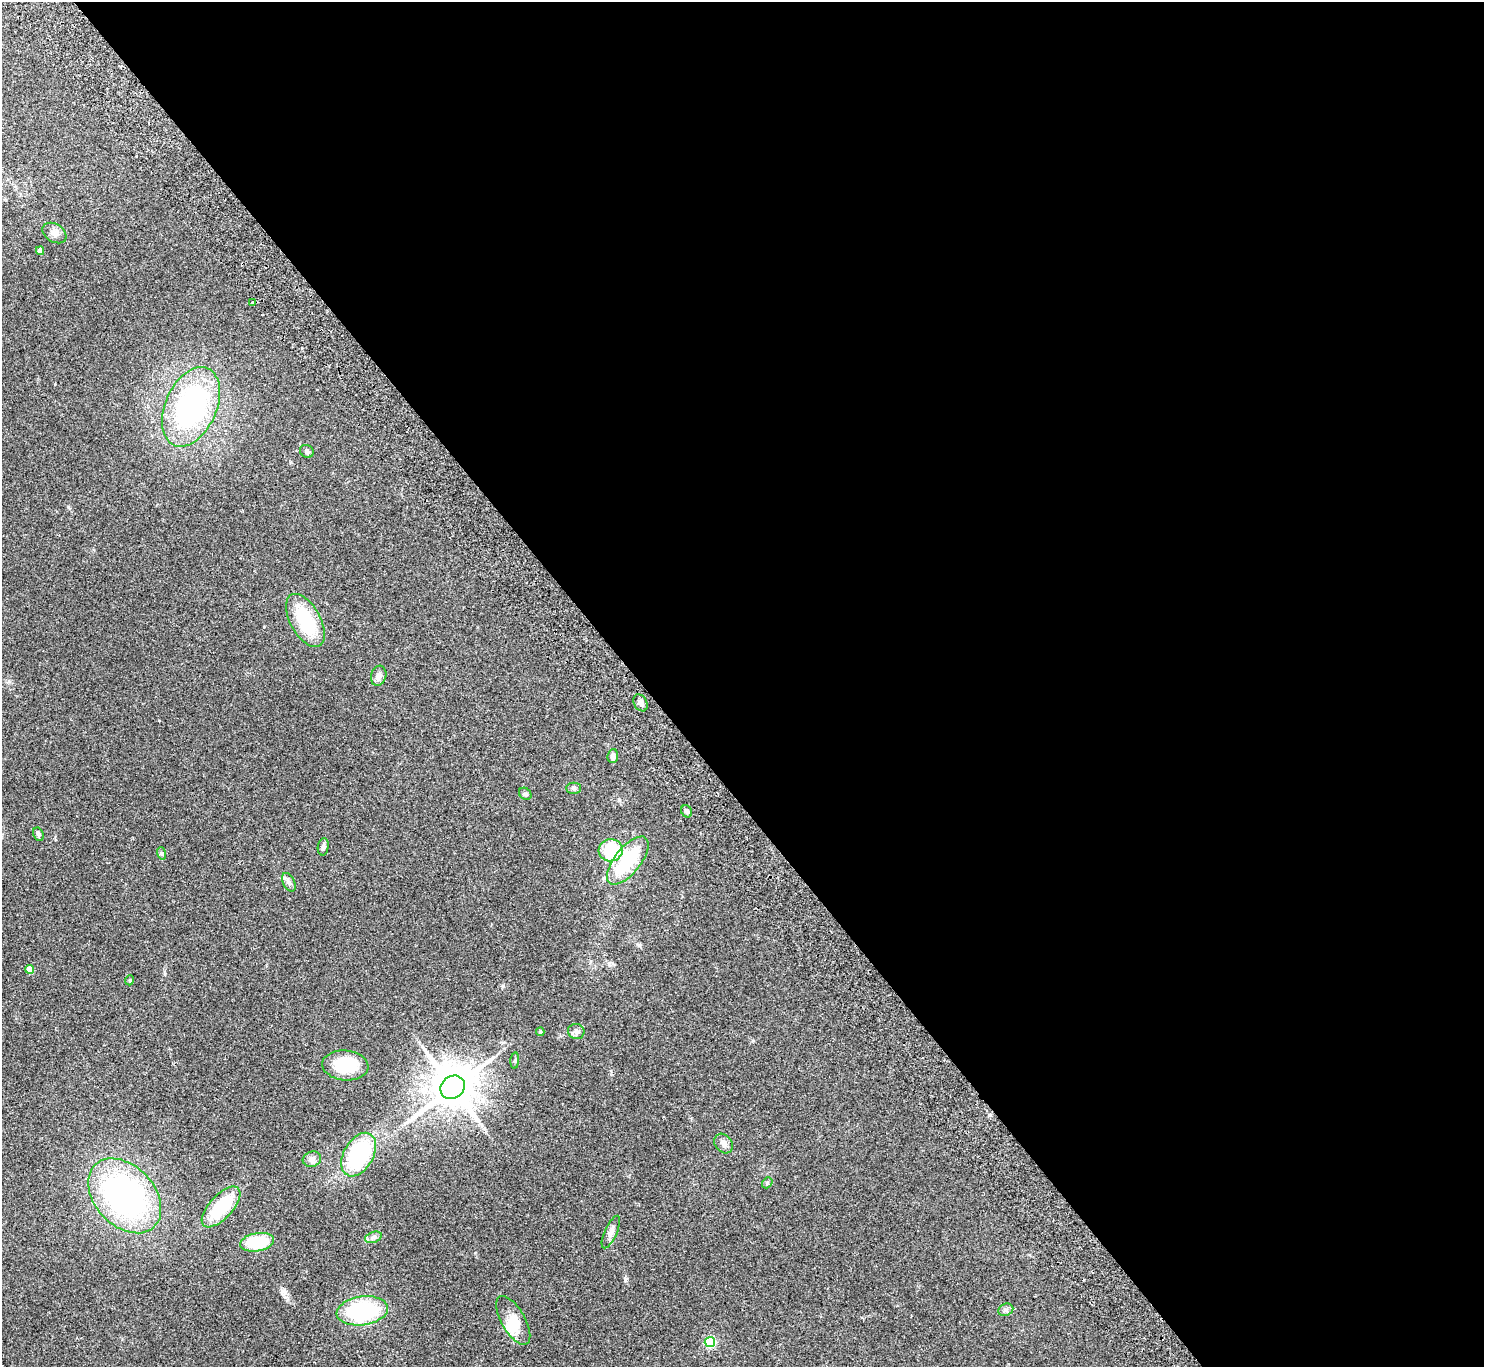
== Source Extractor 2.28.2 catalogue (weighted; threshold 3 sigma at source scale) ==
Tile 8 of 4 x 4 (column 4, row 2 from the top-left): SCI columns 4493-5974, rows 2932-4296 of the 6025 x 5999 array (HDU 1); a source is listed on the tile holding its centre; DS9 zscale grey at full resolution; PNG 1486 x 1369 px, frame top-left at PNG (2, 2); each listed source drawn as its Kron ellipse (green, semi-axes under 4 px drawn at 4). Shown black and unused: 57% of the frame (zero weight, under 2 of 3 exposures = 3% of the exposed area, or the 3 px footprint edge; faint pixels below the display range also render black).
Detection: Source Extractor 2.28.2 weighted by HDU 2 'WHT'; one run over the whole footprint, this tile lists its part. Background 0.0987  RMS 0.0088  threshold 0.0396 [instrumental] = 3 sigma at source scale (4.5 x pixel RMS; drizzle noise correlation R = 1.50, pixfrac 1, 0.05/0.05 arcsec/px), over >= 5 px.
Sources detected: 41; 1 inside a brighter object's white glare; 2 cosmic-ray / hot-pixel residue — neither listed nor drawn; the other 38 listed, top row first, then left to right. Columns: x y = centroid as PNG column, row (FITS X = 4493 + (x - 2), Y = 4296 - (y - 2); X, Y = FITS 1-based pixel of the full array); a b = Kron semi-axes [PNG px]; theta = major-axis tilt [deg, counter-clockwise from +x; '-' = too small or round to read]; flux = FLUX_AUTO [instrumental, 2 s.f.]
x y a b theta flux
54 233 13 9 -33 4.6
40 251 4 4 - 6.3
253 303 3 3 - 2.4
191 407 42 25 66 150
307 451 7 6 - 2
305 620 29 15 -61 46
379 676 10 7 73 4.7
641 703 9 6 -60 3.8
613 756 7 5 84 3.4
573 788 7 5 1 1.8
525 794 7 5 -44 1.6
687 811 6 5 - 2.2
38 834 7 5 -62 1.9
323 847 8 5 81 2.2
611 850 12 11 - 43
161 853 6 4 -72 1.2
628 861 29 13 51 53
289 882 10 6 -65 2.6
30 969 4 4 - 17
130 980 5 3 - 0.8
576 1031 8 7 - 2.7
540 1032 4 3 - 1.4
515 1061 8 3 85 1.1
345 1065 23 15 -5 33
453 1087 13 11 38 3200
724 1143 11 8 -51 4
359 1155 23 14 60 82
312 1159 9 7 17 3.3
767 1183 6 4 51 1.3
125 1196 43 30 -47 210
221 1207 25 11 47 40
611 1232 17 6 65 4.5
373 1237 9 5 19 2.5
257 1242 17 9 10 33
1006 1310 8 6 22 2.2
362 1311 26 14 8 82
513 1320 27 12 -60 17
710 1342 5 5 - 71
Unlisted compact peaks at least as high as the median listed source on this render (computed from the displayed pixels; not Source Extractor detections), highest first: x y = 625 1280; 503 986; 284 1291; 68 507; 612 963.